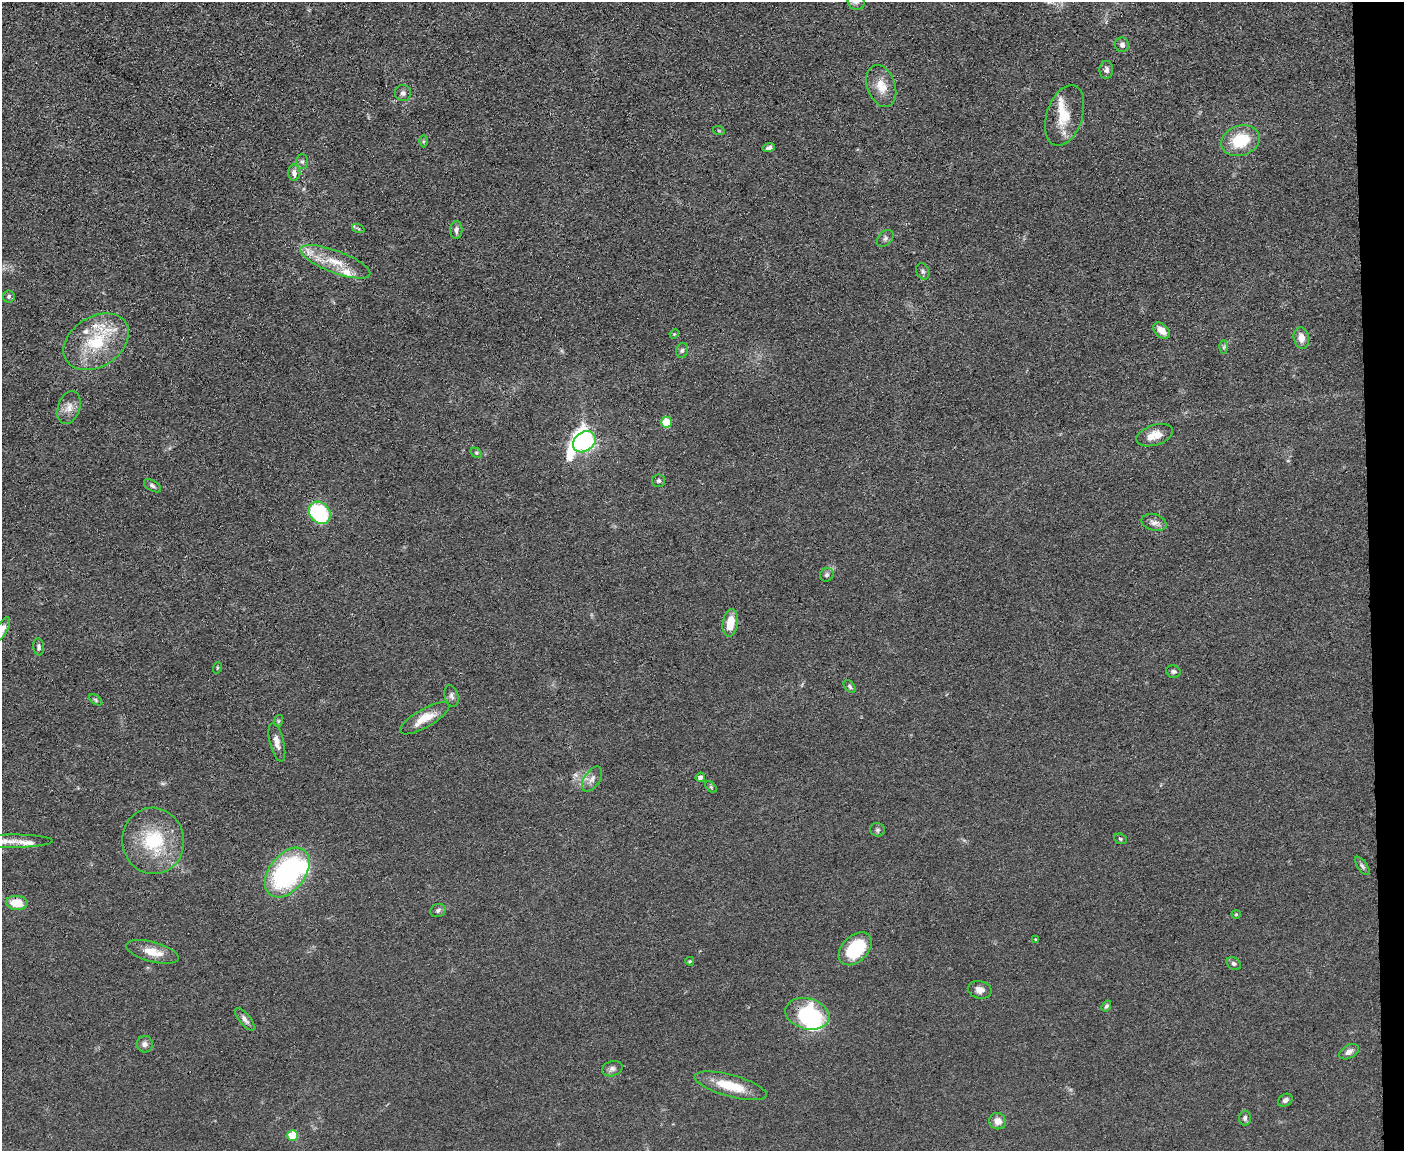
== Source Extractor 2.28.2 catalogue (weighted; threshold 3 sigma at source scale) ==
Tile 9 of 3 x 4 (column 3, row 3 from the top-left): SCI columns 2936-4337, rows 1151-2299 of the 4573 x 4596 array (HDU 1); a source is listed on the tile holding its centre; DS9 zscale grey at full resolution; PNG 1406 x 1153 px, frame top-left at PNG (2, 2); each listed source drawn as its Kron ellipse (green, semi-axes under 4 px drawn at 4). Shown black and unused: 2% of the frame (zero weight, under 3 of 4 exposures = <1% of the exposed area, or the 3 px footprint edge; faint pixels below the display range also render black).
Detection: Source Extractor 2.28.2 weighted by HDU 2 'WHT'; one run over the whole footprint, this tile lists its part. Background 0.0719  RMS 0.007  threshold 0.0314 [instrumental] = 3 sigma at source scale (4.5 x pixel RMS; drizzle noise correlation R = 1.50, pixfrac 1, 0.05/0.05 arcsec/px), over >= 5 px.
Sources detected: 81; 2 inside a brighter object's white glare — neither listed nor drawn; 5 inside a brighter listed object's ellipse — not listed separately; the other 74 listed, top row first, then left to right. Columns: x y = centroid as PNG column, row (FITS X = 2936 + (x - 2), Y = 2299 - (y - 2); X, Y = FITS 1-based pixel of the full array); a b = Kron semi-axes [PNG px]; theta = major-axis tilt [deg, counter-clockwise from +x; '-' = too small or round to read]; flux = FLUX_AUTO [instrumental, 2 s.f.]
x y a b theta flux
856 2 9 8 - 2.4
1122 45 7 7 - 2.8
1106 70 9 7 85 2.7
881 86 22 14 -71 12
403 93 8 8 - 2.5
1065 115 31 18 71 18
719 131 6 3 -19 0.71
423 141 6 4 90 1
1240 141 20 15 19 27
769 148 6 4 16 2
302 161 7 6 - 1.8
294 173 8 6 -87 3.9
358 228 6 4 -20 1.1
456 230 9 6 86 2.7
885 238 10 6 47 2.1
335 262 37 11 -21 18
923 271 8 6 -65 1.8
9 296 6 6 - 1.8
1162 331 10 6 -43 7
674 334 5 3 - 0.63
1301 338 11 7 -79 5.8
96 342 35 25 33 40
1224 347 6 4 89 1.2
682 350 7 5 73 1.7
69 408 17 11 71 6.6
666 422 5 5 - 20
1155 435 19 10 18 8.3
584 442 12 9 37 330
476 453 6 4 -29 1
659 481 6 6 - 1.5
152 486 9 5 -31 1.9
320 513 12 10 -46 69
1154 522 13 8 -15 3.9
827 575 7 6 - 1.9
730 623 14 7 82 13
2 629 13 5 62 3.5
39 647 8 5 -84 1.6
217 668 6 3 72 0.71
1173 671 7 6 - 1.9
850 687 7 4 -46 1.4
451 696 11 6 -76 2.5
96 700 7 3 -36 1
425 718 28 9 30 14
278 721 6 4 72 0.92
277 742 20 7 -76 5.7
700 777 5 4 - 2.7
592 779 14 7 57 4.3
711 787 7 4 -46 1.1
877 830 7 6 - 1.7
1120 839 6 5 - 1
11 841 42 6 1 10
153 841 33 31 -81 44
1362 866 10 5 -56 1.8
287 873 28 18 52 120
17 903 10 7 -5 16
438 910 8 6 20 2.1
1236 914 4 4 - 0.69
1035 940 3 3 - 1.4
855 949 19 13 44 38
152 952 27 10 -15 11
690 961 4 3 - 0.82
1234 964 8 5 -32 1.6
980 990 12 8 -11 4.5
1106 1006 6 4 56 1.4
807 1014 22 15 -14 61
245 1019 14 5 -51 3
145 1044 8 8 - 3
1349 1052 10 6 29 3.5
612 1069 10 7 17 2.7
731 1086 37 11 -15 21
1285 1100 8 6 31 2.4
1245 1118 7 6 - 1.8
998 1121 8 8 - 5.7
293 1135 5 5 - 20
Overlapping masked pixels (flux is a lower limit): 1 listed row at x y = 807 1014
Isophote crosses this tile's border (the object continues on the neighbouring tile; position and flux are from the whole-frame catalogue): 3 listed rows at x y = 856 2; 2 629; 11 841